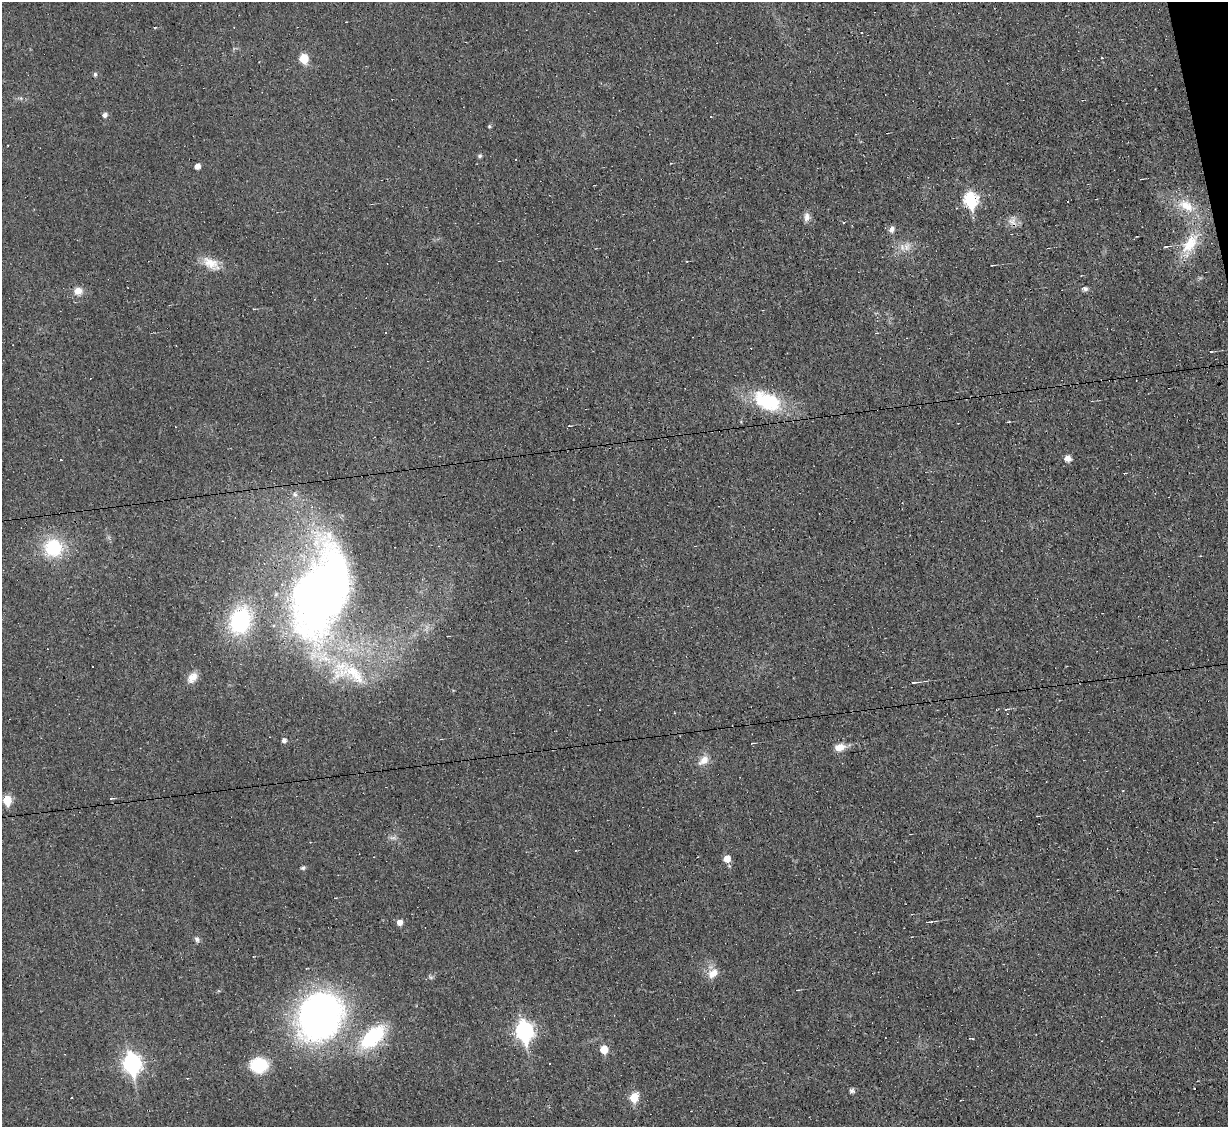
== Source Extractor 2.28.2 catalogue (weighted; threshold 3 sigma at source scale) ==
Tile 10 of 4 x 4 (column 2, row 3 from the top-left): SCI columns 1227-2452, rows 1374-2498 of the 4905 x 4883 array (HDU 1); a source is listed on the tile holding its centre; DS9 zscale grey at full resolution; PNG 1230 x 1129 px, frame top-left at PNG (2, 2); no overlay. Shown black and unused: <1% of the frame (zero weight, under 3 of 4 exposures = <1% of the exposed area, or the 3 px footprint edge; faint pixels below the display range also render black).
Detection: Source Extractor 2.28.2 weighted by HDU 2 'WHT'; one run over the whole footprint, this tile lists its part. Background 0.0225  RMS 0.0042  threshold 0.0189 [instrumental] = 3 sigma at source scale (4.5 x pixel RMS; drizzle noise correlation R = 1.50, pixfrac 1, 0.05/0.05 arcsec/px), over >= 5 px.
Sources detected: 87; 1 too faint to see at this stretch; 24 cosmic-ray / hot-pixel residue — not listed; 2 inside a brighter listed object's ellipse — not listed separately; the other 60 listed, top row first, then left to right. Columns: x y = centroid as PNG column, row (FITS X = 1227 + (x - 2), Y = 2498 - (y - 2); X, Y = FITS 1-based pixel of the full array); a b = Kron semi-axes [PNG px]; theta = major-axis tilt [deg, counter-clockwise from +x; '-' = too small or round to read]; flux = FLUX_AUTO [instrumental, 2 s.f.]
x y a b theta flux
304 58 6 5 - 14
95 74 5 4 - 0.85
105 115 5 5 - 1.6
489 126 5 4 - 0.51
480 156 5 5 - 0.85
516 160 3 2 - 0.56
198 166 5 4 - 2.7
1141 179 2 2 - 0.27
971 200 8 7 - 55
1186 206 25 14 -31 9.3
807 217 12 7 86 2.2
1012 221 13 12 - 2.9
892 229 8 6 63 1.7
1190 244 33 16 54 13
907 247 13 9 78 3.2
1166 247 9 3 7 0.93
211 263 26 13 -31 7
992 265 4 2 - 0.32
1085 289 7 6 - 1.1
78 291 11 10 - 3.6
254 309 4 2 - 0.3
876 333 4 3 - 0.35
1211 352 3 3 - 6.4
767 401 36 20 -24 28
1008 422 4 2 - 0.39
175 426 2 2 - 0.28
569 426 4 3 - 0.45
1068 459 5 5 - 4
295 494 7 6 - 1.2
53 548 24 23 - 22
1200 556 3 2 - 0.31
320 593 79 43 71 320
240 621 28 23 63 37
342 669 38 30 53 32
192 677 14 9 52 4.2
914 682 11 3 6 0.94
1005 709 4 3 - 1.8
284 740 5 5 - 1.6
752 743 4 2 - 0.33
839 747 13 9 12 4.1
704 760 15 9 43 4
112 798 6 2 12 0.43
7 800 6 5 - 13
727 859 6 5 - 5.2
303 868 6 6 - 0.73
929 922 9 3 7 0.76
400 923 5 5 - 3
197 938 8 6 -3 1
713 973 16 11 44 4.4
797 990 5 3 - 0.5
319 1016 45 39 65 190
524 1031 9 7 -79 130
372 1037 29 15 44 33
972 1038 4 3 - 0.43
604 1050 6 5 - 9.4
550 1063 3 2 - 0.57
132 1064 9 7 -80 150
259 1065 15 12 -1 20
852 1091 7 5 -21 1
634 1098 6 6 - 13